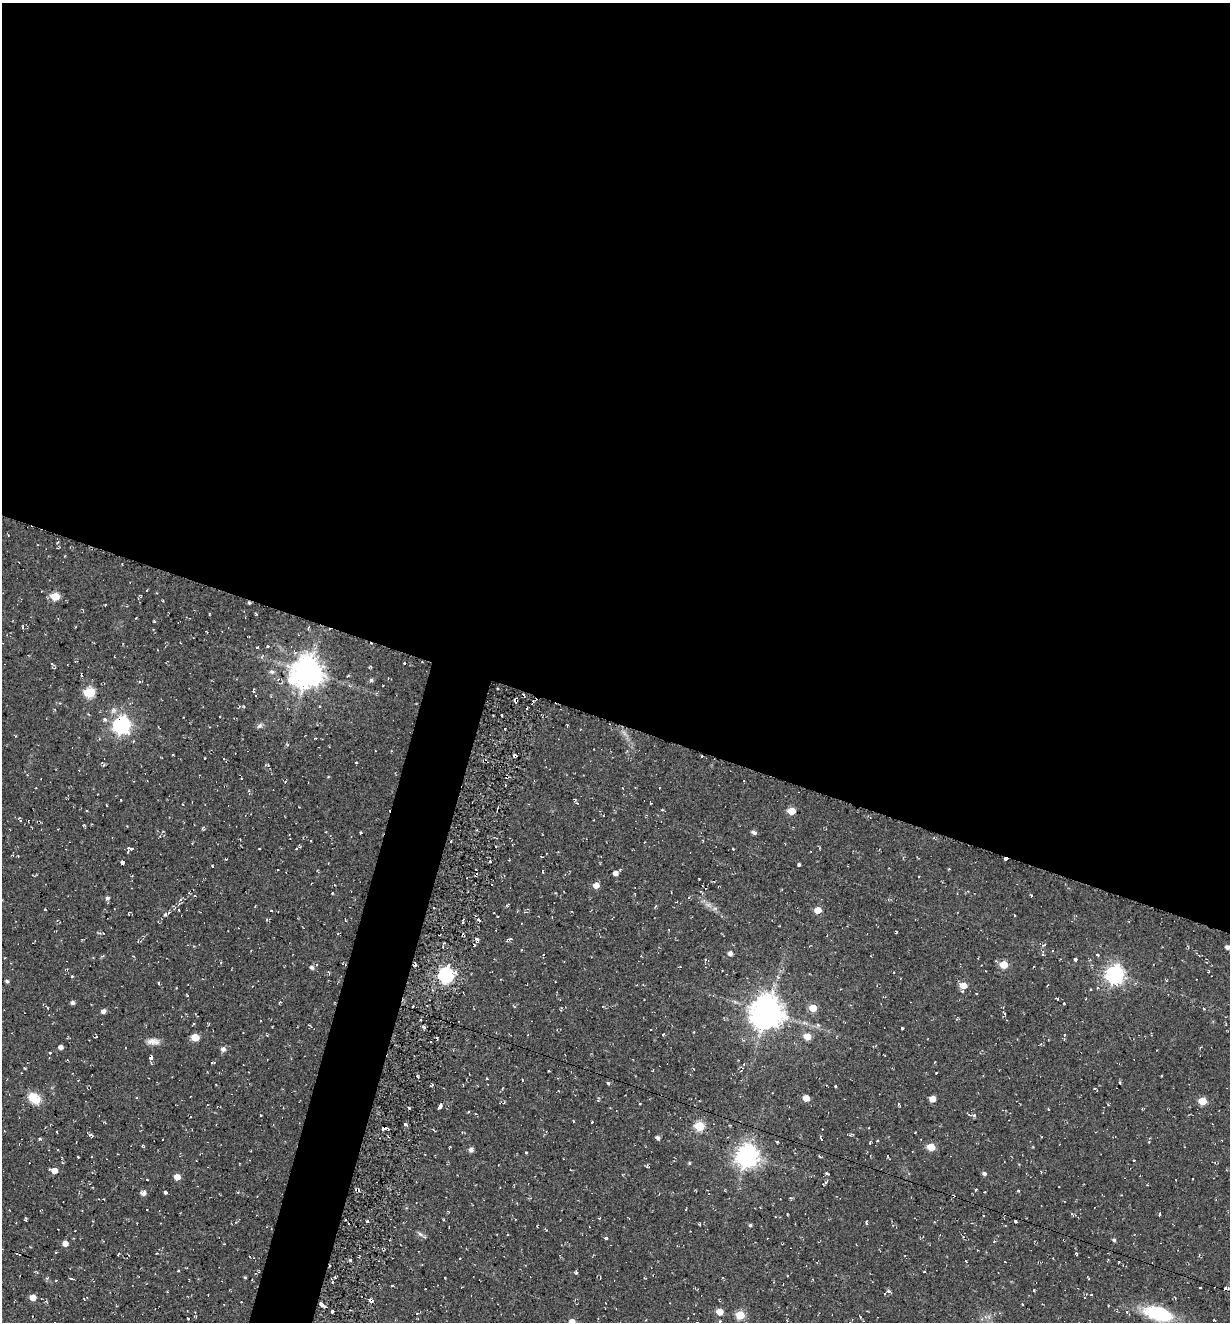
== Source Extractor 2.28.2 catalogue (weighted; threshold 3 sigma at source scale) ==
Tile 3 of 4 x 4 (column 3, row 1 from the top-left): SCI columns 2715-3942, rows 3985-5304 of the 5354 x 5304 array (HDU 1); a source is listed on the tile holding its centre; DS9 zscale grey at full resolution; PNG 1232 x 1324 px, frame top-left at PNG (2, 3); no overlay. Shown black and unused: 57% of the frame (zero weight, under 2 of 3 exposures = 3% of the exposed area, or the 3 px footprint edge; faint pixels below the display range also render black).
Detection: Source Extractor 2.28.2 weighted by HDU 2 'WHT'; one run over the whole footprint, this tile lists its part. Background 0.0401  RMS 0.011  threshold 0.0517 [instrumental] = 3 sigma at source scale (4.5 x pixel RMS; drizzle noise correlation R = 1.50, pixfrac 1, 0.05/0.05 arcsec/px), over >= 5 px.
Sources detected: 196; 10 cosmic-ray / hot-pixel residue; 1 long thin detection or spike segment (spike, bleed or trail) — not listed; the other 185 listed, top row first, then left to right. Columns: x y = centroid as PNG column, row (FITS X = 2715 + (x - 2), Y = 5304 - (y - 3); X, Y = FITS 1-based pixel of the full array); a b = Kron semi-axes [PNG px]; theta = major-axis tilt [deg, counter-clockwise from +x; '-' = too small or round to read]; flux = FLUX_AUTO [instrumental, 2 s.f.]
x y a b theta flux
58 542 4 2 - 0.87
55 596 6 5 - 32
163 601 3 2 - 0.87
249 603 4 3 - 1.7
136 618 2 2 - 0.66
154 621 3 3 - 1.3
22 627 5 2 - 1.1
309 627 4 2 - 1.2
267 646 3 3 - 2.3
257 647 3 2 - 1
404 663 3 2 - 0.99
369 667 4 3 - 1.3
272 672 7 6 - 2.7
307 672 11 9 31 1900
347 676 4 2 - 0.9
371 680 5 4 - 2.1
253 691 4 3 - 2.6
90 692 6 5 - 67
244 707 4 3 - 1
527 708 3 2 - 1.1
502 715 3 2 - 1.9
220 717 2 2 - 0.86
105 720 6 5 - 3
121 725 7 7 - 370
260 726 9 6 39 2.9
505 729 3 2 - 1.3
287 745 4 4 - 1.5
702 756 3 2 - 0.73
356 762 3 2 - 1.5
102 763 6 3 -59 1.8
651 803 3 2 - 0.75
662 810 4 3 - 1.1
791 811 5 5 - 23
203 828 6 3 53 1.5
325 832 3 3 - 0.87
754 832 6 5 - 2.7
360 833 4 2 - 0.93
128 848 7 5 -10 2.3
259 848 2 2 - 0.83
296 848 5 4 - 1.4
733 849 3 3 - 0.87
226 859 3 3 - 0.91
1005 859 3 3 - 4
490 861 3 3 - 1.5
122 862 4 3 - 10
799 864 3 3 - 4.8
212 866 3 2 - 0.77
542 871 4 2 - 0.82
616 873 4 4 - 5.7
596 886 6 5 - 8
332 893 4 2 - 0.84
1031 895 4 2 - 1.2
107 898 7 5 42 2.9
255 906 2 2 - 0.75
715 908 7 4 19 2.2
45 910 3 2 - 1.4
179 910 4 2 - 0.86
818 910 5 5 - 14
271 911 3 2 - 0.81
165 914 5 3 - 2
1014 916 3 2 - 1.3
479 920 4 3 - 2.5
896 932 3 2 - 0.93
103 933 3 3 - 0.71
477 939 3 3 - 5.1
510 939 8 3 12 1.6
1043 945 5 3 - 1.4
1227 947 5 5 - 2.6
522 950 3 2 - 0.86
730 953 5 4 - 4.7
1043 955 4 3 - 1.6
1097 955 4 3 - 1.1
1075 959 3 3 - 8.1
1004 965 5 5 - 26
312 967 5 5 - 2.5
1115 974 7 7 - 480
446 975 7 6 - 280
72 976 4 3 - 0.91
7 981 4 4 - 2.1
158 983 4 3 - 1
963 986 6 5 - 15
1057 999 4 2 - 1.2
72 1003 4 4 - 3.1
1064 1004 3 3 - 2.6
813 1008 5 5 - 19
1204 1009 3 3 - 1.7
103 1011 6 5 - 3.4
767 1012 9 9 - 2200
260 1020 3 3 - 1.3
193 1024 4 2 - 1
817 1025 6 5 - 2.2
902 1028 3 3 - 1.9
1064 1035 4 3 - 1.3
95 1037 4 2 - 0.75
195 1037 5 5 - 26
807 1037 5 5 - 16
153 1041 17 8 -3 7.7
60 1047 4 4 - 5.1
223 1049 5 5 - 4.1
50 1052 4 3 - 1.2
151 1058 5 3 - 2.7
548 1071 3 2 - 1.5
936 1073 2 2 - 0.81
417 1076 3 2 - 1.2
487 1079 3 2 - 1
1119 1082 4 2 - 0.96
608 1083 4 3 - 2.2
835 1086 4 3 - 0.99
1094 1089 4 3 - 0.83
34 1098 15 11 -38 18
806 1098 5 5 - 9.2
932 1099 5 5 - 8.3
1202 1101 5 5 - 26
640 1103 3 2 - 1.1
898 1104 4 3 - 1.1
440 1106 5 3 - 3.8
409 1108 4 2 - 1.3
1142 1109 3 3 - 1
974 1115 7 5 10 2.4
573 1121 4 2 - 0.75
592 1122 3 2 - 1.1
406 1125 4 3 - 2.4
699 1126 5 5 - 56
658 1138 5 4 - 3.3
777 1142 3 3 - 2
1148 1142 3 3 - 1
870 1143 5 3 - 1.2
142 1146 4 3 - 1.5
931 1147 5 5 - 25
471 1150 5 5 - 4.5
526 1152 3 2 - 1.1
747 1156 8 7 - 850
78 1157 3 2 - 1.2
1134 1161 3 2 - 0.94
689 1163 4 4 - 1.2
647 1166 4 4 - 1.5
54 1170 6 4 -16 10
827 1174 4 3 - 2.1
984 1174 5 4 - 2.8
177 1177 5 5 - 9.1
826 1182 7 3 53 1.6
357 1190 4 2 - 4.3
1018 1190 3 3 - 1.1
165 1192 3 3 - 11
143 1193 6 5 - 4
953 1196 4 3 - 1.7
104 1199 3 2 - 0.67
787 1214 3 2 - 1
1159 1214 3 3 - 3.3
1074 1215 7 3 2 1.6
25 1219 4 3 - 2
367 1221 3 3 - 1.3
1015 1221 3 3 - 1.9
349 1223 3 3 - 21
700 1224 3 2 - 0.99
750 1225 4 4 - 1.7
546 1229 4 2 - 0.94
420 1234 10 4 -32 2.9
606 1238 3 3 - 22
1114 1240 4 4 - 1.8
65 1243 5 4 - 7.1
56 1252 3 3 - 1.1
1076 1253 4 3 - 1.8
350 1260 3 3 - 2.3
924 1272 3 2 - 0.78
576 1273 3 3 - 3
245 1277 3 3 - 1.1
1088 1277 7 2 -51 0.85
47 1278 5 3 - 1.2
71 1278 4 3 - 1.6
392 1286 3 2 - 1.3
1200 1287 3 3 - 2.4
1226 1288 5 3 - 3.5
1034 1290 3 3 - 1.1
889 1291 6 4 -1 2.6
33 1297 5 5 - 9.6
1022 1304 3 3 - 0.97
322 1305 5 3 - 6
332 1312 3 3 - 4.1
719 1312 5 4 - 15
1158 1314 36 16 -16 58
740 1315 5 5 - 37
188 1318 3 3 - 2.6
720 1321 3 3 - 1.1
572 1322 5 5 - 8.6
Overlapping masked pixels (flux is a lower limit): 5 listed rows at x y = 249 603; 1005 859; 357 1190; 953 1196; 1226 1288
Isophote crosses this tile's border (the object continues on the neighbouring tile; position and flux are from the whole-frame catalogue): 2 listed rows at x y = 1158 1314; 572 1322